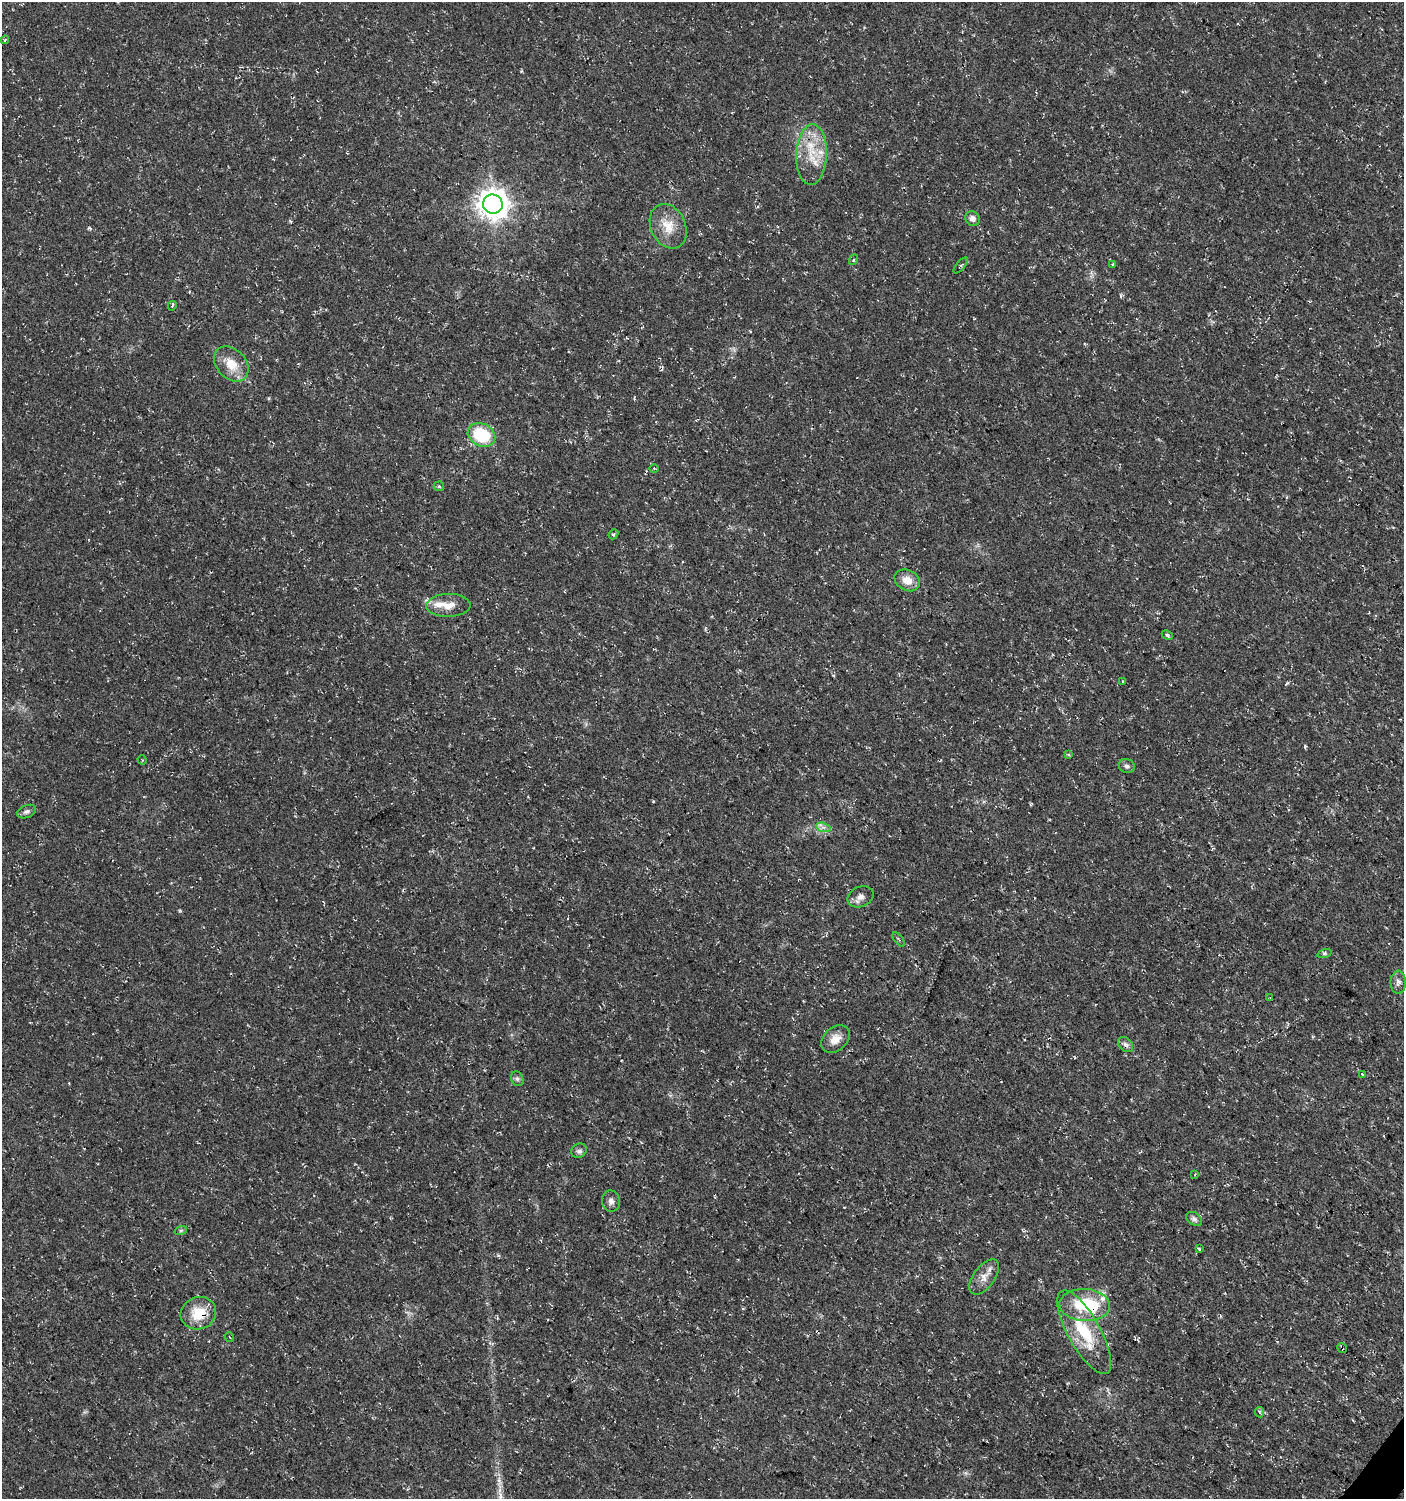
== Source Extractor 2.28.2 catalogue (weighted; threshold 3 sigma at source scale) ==
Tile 6 of 4 x 4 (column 2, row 2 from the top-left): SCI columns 1643-3044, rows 2997-4493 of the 6029 x 6004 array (HDU 1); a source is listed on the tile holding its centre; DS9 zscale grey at full resolution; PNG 1406 x 1501 px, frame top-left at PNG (2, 2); each listed source drawn as its Kron ellipse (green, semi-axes under 4 px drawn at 4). Shown black and unused: <1% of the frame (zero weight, under 3 of 4 exposures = <1% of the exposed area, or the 3 px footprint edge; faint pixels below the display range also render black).
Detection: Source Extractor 2.28.2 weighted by HDU 2 'WHT'; one run over the whole footprint, this tile lists its part. Background 0.0176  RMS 0.0035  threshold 0.0156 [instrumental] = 3 sigma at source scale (4.5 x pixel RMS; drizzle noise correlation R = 1.50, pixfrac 1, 0.0396/0.0396 arcsec/px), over >= 5 px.
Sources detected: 49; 1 inside a brighter object's white glare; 1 cosmic-ray / hot-pixel residue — neither listed nor drawn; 2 inside a brighter listed object's ellipse — not listed separately; the other 45 listed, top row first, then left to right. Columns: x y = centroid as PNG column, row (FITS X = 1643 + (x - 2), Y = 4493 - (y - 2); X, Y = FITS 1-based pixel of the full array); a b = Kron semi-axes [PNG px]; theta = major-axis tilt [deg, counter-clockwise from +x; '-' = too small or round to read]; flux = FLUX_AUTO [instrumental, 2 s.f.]
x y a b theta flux
5 40 4 3 - 0.38
812 155 30 15 88 11
493 204 10 9 - 490
972 219 7 7 - 1.6
668 226 23 17 -65 7.1
853 260 5 3 - 0.33
1113 264 3 3 - 0.69
961 265 10 3 50 0.61
172 306 5 3 - 0.37
231 364 20 14 -46 6.8
481 435 14 11 -25 18
654 468 5 3 - 0.37
439 486 5 5 - 0.48
613 534 5 4 - 0.62
907 580 13 10 -28 4.1
448 605 22 11 1 4.5
1167 635 6 3 -26 0.61
1123 682 3 2 - 0.35
1069 755 3 3 - 0.57
142 760 5 3 - 0.28
1127 766 8 7 - 1.1
27 812 10 6 21 1.2
823 827 7 4 -18 1
860 897 13 10 22 2.1
899 939 8 4 -52 0.53
1324 953 7 3 18 0.6
1398 982 11 7 89 1.7
1270 997 3 2 - 0.35
835 1039 16 11 40 3.8
1126 1045 8 6 -45 1.3
1362 1074 3 3 - 1.1
517 1079 8 6 -68 0.78
579 1151 8 6 32 1.1
1195 1174 4 3 - 0.31
611 1201 10 9 - 1.6
1194 1219 9 6 -36 0.97
181 1230 6 4 19 0.48
1199 1249 4 3 - 0.37
984 1277 20 10 53 3.5
1085 1305 25 16 -3 19
198 1313 18 16 21 9.6
1084 1332 47 16 -61 17
229 1337 5 3 - 0.28
1342 1348 5 2 - 0.45
1259 1412 5 4 - 0.53
Overlapping masked pixels (flux is a lower limit): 4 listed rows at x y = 493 204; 1085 1305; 198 1313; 1342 1348
Unlisted compact peaks at least as high as the median listed source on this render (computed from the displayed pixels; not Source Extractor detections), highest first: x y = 1305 746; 89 228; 1287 683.